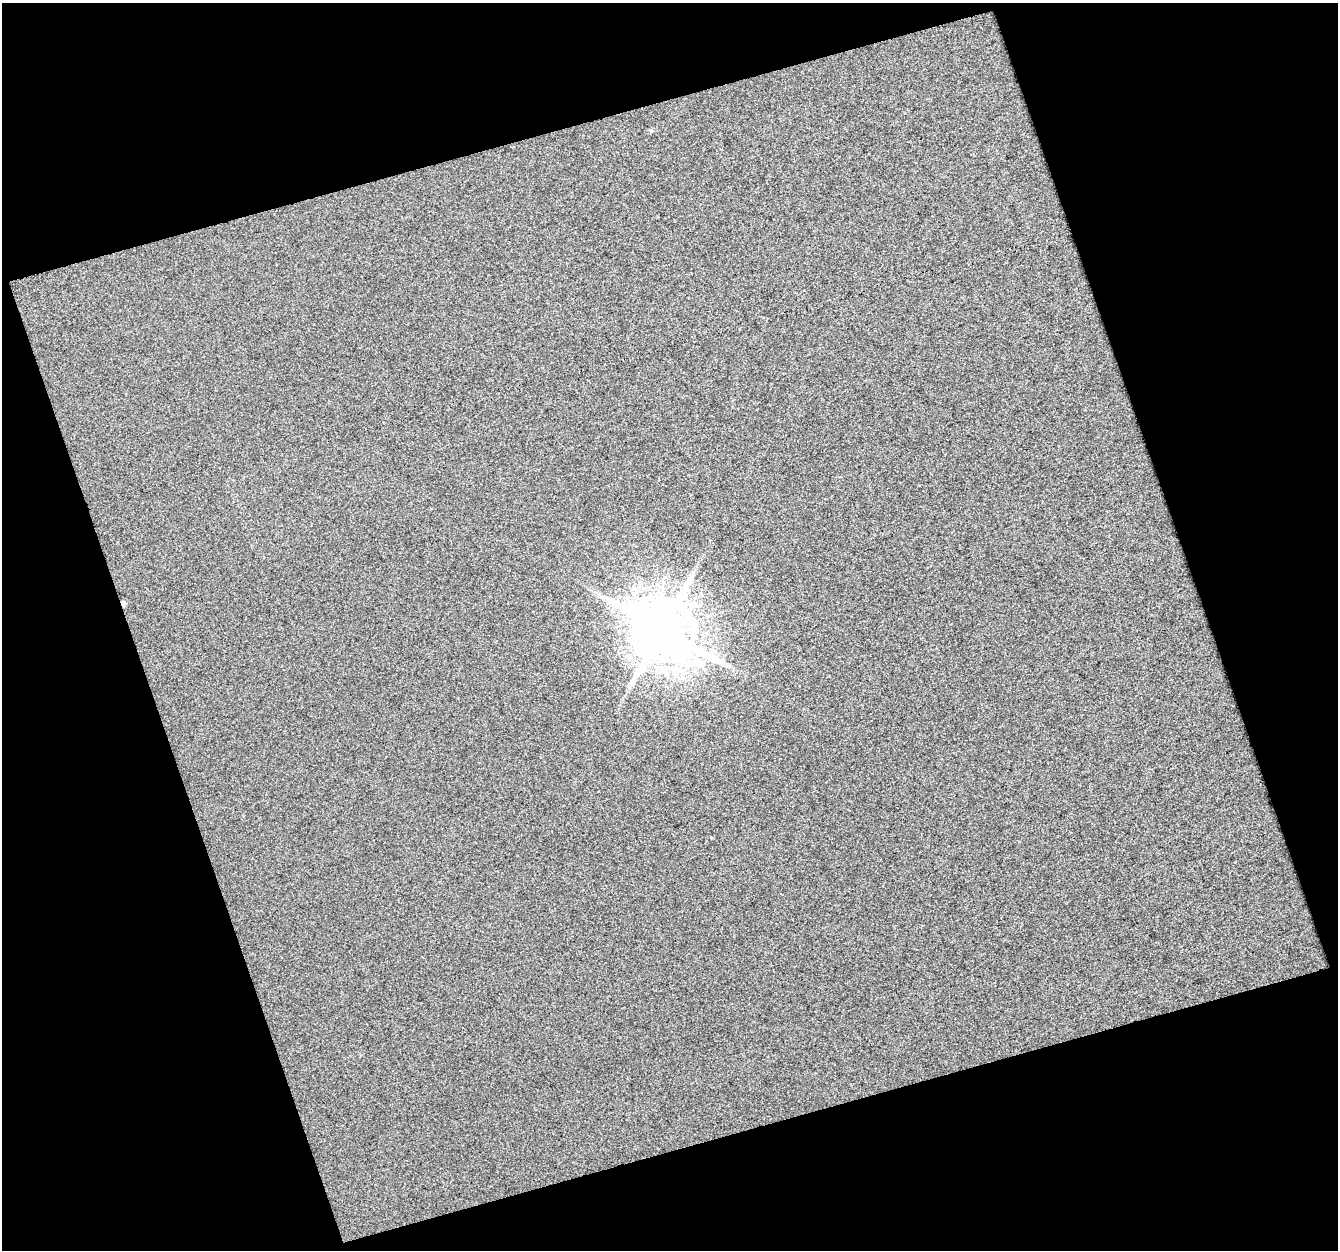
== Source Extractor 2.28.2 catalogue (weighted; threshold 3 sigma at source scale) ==
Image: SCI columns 1-1336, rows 23-1270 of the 1343 x 1300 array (HDU 1 of 3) = the unmasked area's bounding box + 8 px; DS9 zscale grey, full resolution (1 PNG px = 1 image px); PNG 1340 x 1252 px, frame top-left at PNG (2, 3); no overlay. Shown black and unused: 38% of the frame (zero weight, under 3 of 4 exposures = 1% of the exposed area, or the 3 px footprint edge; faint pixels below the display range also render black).
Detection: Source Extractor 2.28.2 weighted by HDU 2 'WHT'. Background 0.413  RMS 3.3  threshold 15.1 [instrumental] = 3 sigma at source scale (4.5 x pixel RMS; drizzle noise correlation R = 1.50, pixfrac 1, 0.0396/0.0396 arcsec/px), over >= 5 px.
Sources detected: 3; all 3 listed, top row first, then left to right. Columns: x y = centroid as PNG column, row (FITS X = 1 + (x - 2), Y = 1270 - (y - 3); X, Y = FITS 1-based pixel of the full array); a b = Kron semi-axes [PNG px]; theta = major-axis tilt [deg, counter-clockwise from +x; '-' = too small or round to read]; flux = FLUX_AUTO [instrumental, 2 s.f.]
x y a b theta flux
651 130 6 3 -18 3.5e+02
123 603 5 4 - 1.9e+03
662 630 16 14 -35 2.5e+06
Overlapping masked pixels (flux is a lower limit): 1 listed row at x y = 123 603